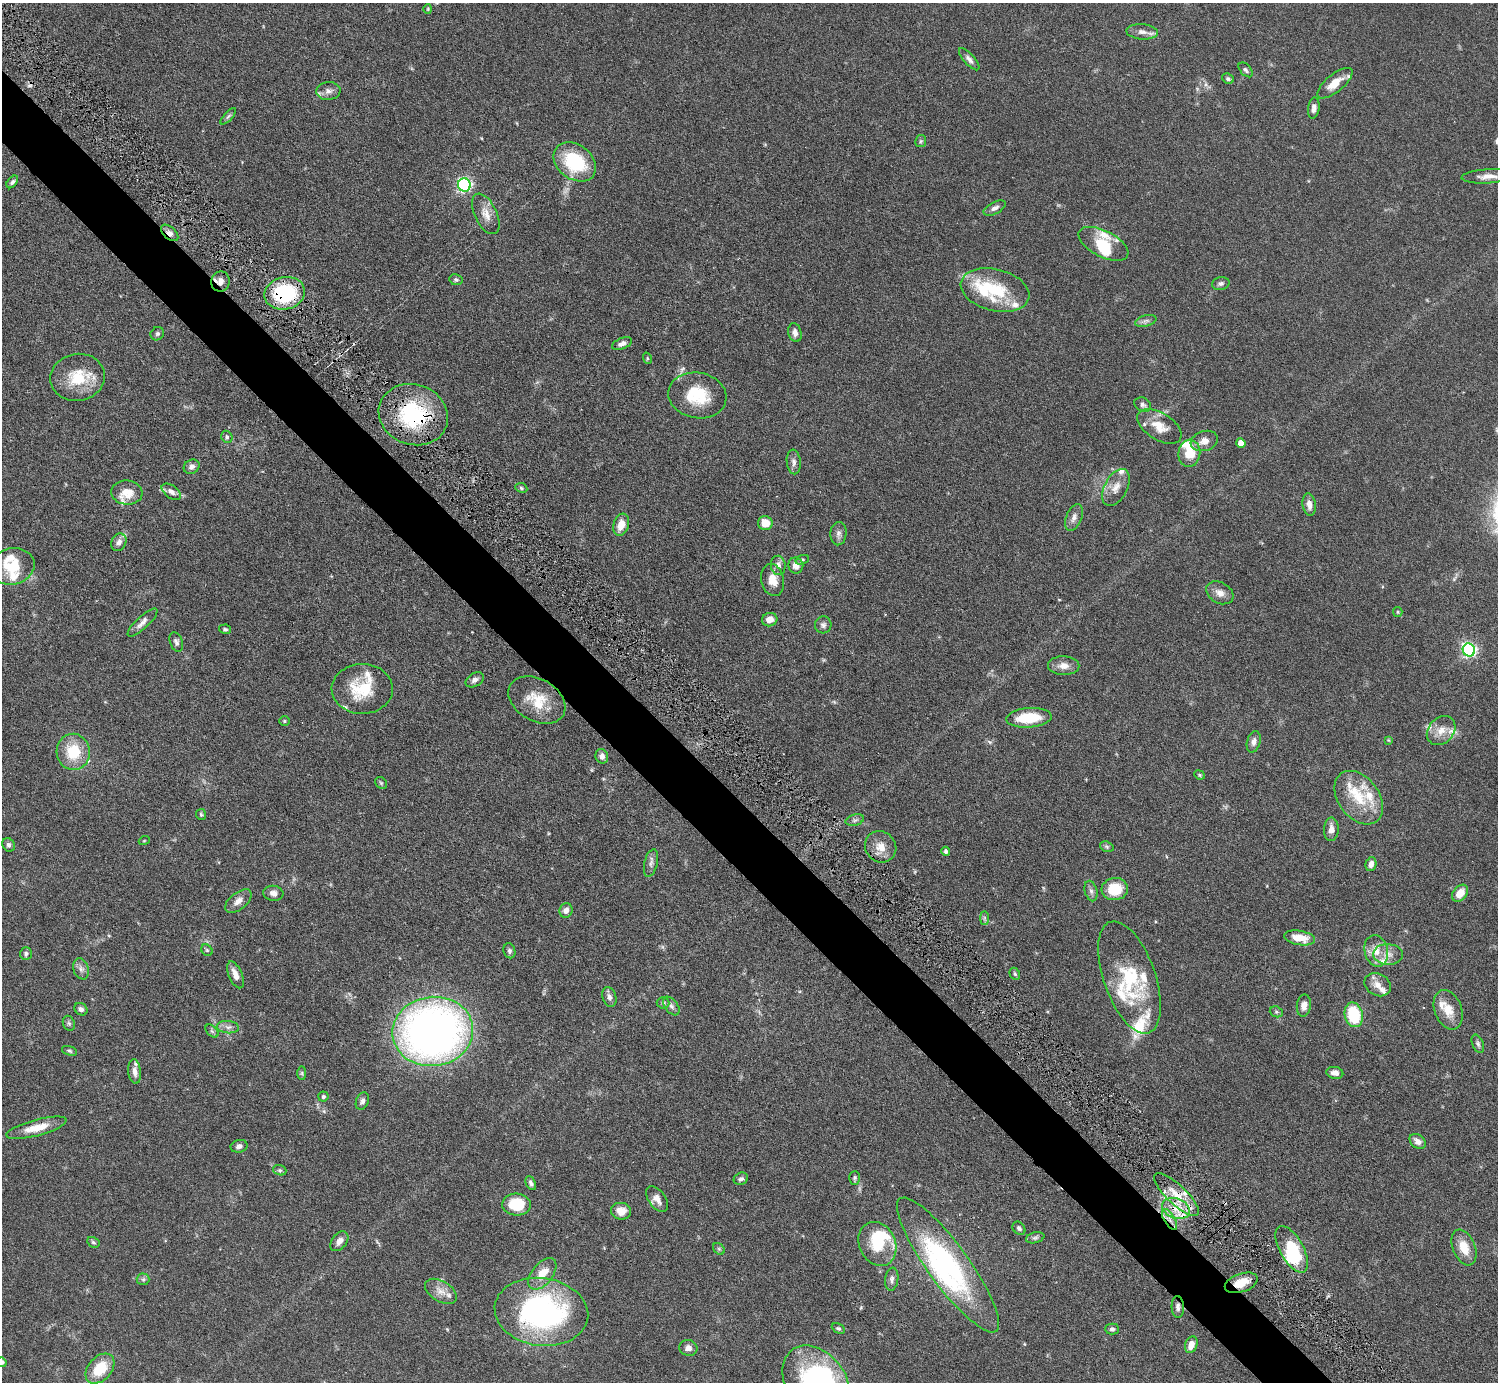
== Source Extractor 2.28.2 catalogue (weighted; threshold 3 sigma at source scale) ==
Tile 11 of 4 x 4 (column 3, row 3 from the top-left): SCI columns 2998-4493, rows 1690-3069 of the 6034 x 6030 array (HDU 1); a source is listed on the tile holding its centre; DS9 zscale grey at full resolution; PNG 1500 x 1384 px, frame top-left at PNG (2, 3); each listed source drawn as its Kron ellipse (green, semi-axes under 4 px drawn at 4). Shown black and unused: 5% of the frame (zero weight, under 4 of 7 exposures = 3% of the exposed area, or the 3 px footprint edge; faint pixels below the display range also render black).
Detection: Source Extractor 2.28.2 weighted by HDU 2 'WHT'; one run over the whole footprint, this tile lists its part. Background 0.073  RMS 0.0036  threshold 0.0146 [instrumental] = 3 sigma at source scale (4.09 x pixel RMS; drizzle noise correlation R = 1.36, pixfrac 0.8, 0.05/0.05 arcsec/px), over >= 5 px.
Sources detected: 197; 2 too faint to see at this stretch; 5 inside a brighter object's white glare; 1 cosmic-ray / hot-pixel residue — neither listed nor drawn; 30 inside a brighter listed object's ellipse — not listed separately; the other 159 listed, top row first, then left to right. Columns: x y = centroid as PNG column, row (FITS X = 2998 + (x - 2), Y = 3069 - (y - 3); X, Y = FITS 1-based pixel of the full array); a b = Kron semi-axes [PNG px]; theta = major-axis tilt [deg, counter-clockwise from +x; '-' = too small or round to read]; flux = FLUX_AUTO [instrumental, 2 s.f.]
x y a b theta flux
428 9 4 4 - 0.35
1142 32 16 7 -5 2.1
969 59 14 5 -48 1.4
1246 70 9 5 -47 0.8
1228 79 6 5 - 0.64
1335 83 21 8 39 4.5
328 91 12 9 4 1.9
1314 108 11 5 82 1.4
228 116 10 4 48 0.69
921 141 6 5 - 0.58
575 162 23 17 -37 21
1488 176 26 7 3 3.1
12 182 7 4 51 0.81
464 185 6 6 - 68
995 208 12 6 28 1.3
486 214 22 11 -64 3.9
170 233 10 6 -42 1.6
1103 244 27 13 -27 7.7
456 280 7 5 -11 0.66
220 282 10 9 - 2.2
1221 284 9 6 12 0.97
995 290 35 21 -14 17
285 293 20 16 12 30
1146 321 11 5 15 1.1
795 333 9 6 -76 1.7
157 334 7 6 - 0.73
622 344 10 5 22 1.4
647 358 6 3 -72 0.36
77 377 27 23 11 12
697 395 29 22 -10 14
1143 405 9 6 -28 1.1
413 415 35 30 -20 31
1159 426 25 13 -31 5.9
227 437 6 5 - 0.66
1204 441 14 9 18 2.9
1241 443 5 4 - 3
1189 453 14 11 83 7.4
794 462 12 7 -84 1.4
192 467 8 7 - 1.3
1116 487 20 11 62 3.7
521 488 6 4 -25 0.53
171 492 11 6 -37 1.5
127 493 15 12 -6 4.8
1309 504 11 6 -81 2.3
1074 517 14 7 68 1.9
765 523 7 7 - 5
621 525 11 7 71 4.1
838 534 11 8 86 1.4
119 542 9 7 62 1.6
802 560 7 4 19 0.48
778 565 9 7 -82 1.8
796 565 8 7 - 2.4
12 566 22 18 13 9.1
773 580 16 11 -78 3.8
1220 593 14 10 -31 2.5
1398 612 5 4 - 0.39
770 620 8 6 16 2.6
142 623 19 6 43 2
823 625 8 8 - 1.1
225 629 6 4 -12 0.52
176 642 10 6 -70 1
1469 650 6 6 - 77
1064 666 16 9 -1 2.7
475 680 10 6 30 1.4
362 689 30 25 1 14
537 700 30 21 -30 9.9
1029 718 23 9 4 11
284 721 5 4 - 0.45
1441 730 16 12 46 4.1
1388 740 3 3 - 0.29
1254 742 11 6 75 1.6
73 752 18 16 -81 12
602 756 7 6 - 1.7
1199 775 5 4 - 0.43
381 783 6 5 - 0.52
1359 798 30 20 -53 12
201 814 5 5 - 0.56
855 820 9 5 15 0.84
1331 829 12 7 87 2
144 841 5 3 - 0.32
8 845 7 6 - 0.83
881 847 16 15 - 4.1
1107 847 7 5 -18 0.6
946 851 4 4 - 0.8
651 863 14 6 77 1.4
1371 864 7 5 76 1.7
1115 889 13 11 5 8.9
1091 891 10 6 -75 1.2
273 893 10 7 -8 1.8
1460 893 9 6 49 4.5
238 901 15 8 38 2.5
566 910 7 6 - 1.7
984 918 7 4 -90 0.6
1300 938 16 7 -9 5.4
207 950 6 5 - 0.51
509 951 8 5 -72 0.83
1376 951 16 11 -77 4.3
26 954 6 5 - 0.83
1388 954 15 10 -3 3
81 969 11 7 -70 1.5
1015 974 6 5 - 0.52
235 975 14 6 -67 2.9
1129 977 59 26 -70 25
1378 985 14 11 -30 3
609 997 10 6 -73 1.4
663 1003 6 5 - 0.76
671 1006 10 6 -53 1.2
1304 1006 11 7 84 2.4
81 1009 7 5 -37 1
1448 1010 20 13 -69 5.4
1276 1012 7 5 -21 0.66
1354 1015 12 9 -77 16
69 1023 8 6 -68 0.72
228 1027 11 6 -4 1.4
212 1031 8 4 -45 0.7
433 1031 40 34 7 200
1478 1044 10 5 -69 0.91
69 1051 8 4 -19 0.58
135 1072 12 6 -83 2
302 1073 7 4 -90 0.53
1335 1073 8 6 -9 2.1
323 1097 5 5 - 0.6
362 1101 9 6 68 1
36 1128 31 8 15 5.9
1418 1141 9 6 -39 2
239 1146 8 6 11 1.1
280 1170 7 5 -19 0.54
855 1178 7 5 89 0.62
741 1179 7 6 - 0.9
531 1183 7 4 -62 0.93
1177 1195 29 9 -44 7
657 1199 14 8 -54 2.6
516 1205 14 11 -3 11
1176 1208 14 10 -20 5.3
621 1211 10 8 -7 3.5
1170 1219 12 5 -60 2
1019 1228 7 5 -46 0.88
1035 1238 9 5 13 0.85
339 1241 11 7 53 1.9
93 1242 6 5 - 0.59
877 1244 23 18 -64 12
1464 1247 19 11 -68 5.6
719 1249 6 5 - 0.61
1292 1249 26 12 -61 17
948 1265 82 20 -54 55
542 1274 18 10 52 5.7
143 1279 6 6 - 0.73
892 1279 11 6 82 1.3
1241 1283 17 9 19 5.2
441 1291 17 10 -31 3.2
1178 1307 11 6 -87 1.3
541 1312 47 34 -8 77
838 1328 7 4 -26 0.62
1112 1329 7 5 -1 0.78
1191 1345 8 6 70 3
688 1348 9 8 - 1.8
2 1362 5 4 - 0.77
100 1369 17 11 48 9.8
816 1381 39 29 -51 51
Overlapping masked pixels (flux is a lower limit): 10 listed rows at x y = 170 233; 220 282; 285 293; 413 415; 1177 1195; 1176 1208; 1170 1219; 1292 1249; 1241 1283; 1178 1307
Isophote crosses this tile's border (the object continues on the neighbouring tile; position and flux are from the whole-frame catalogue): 2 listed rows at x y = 2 1362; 816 1381